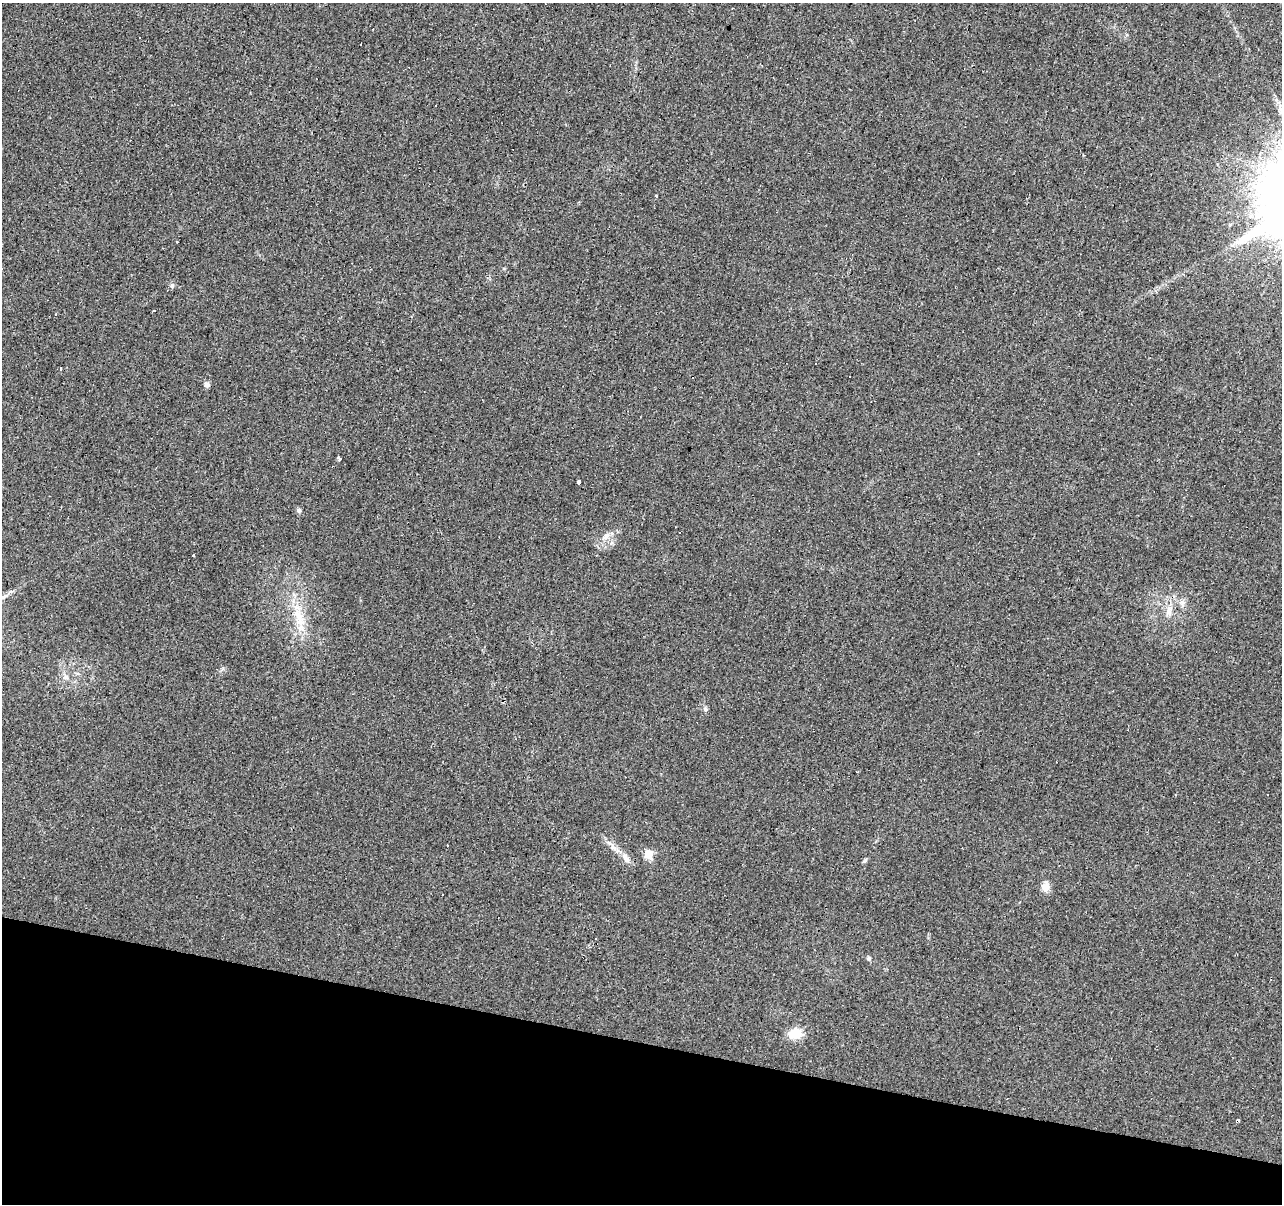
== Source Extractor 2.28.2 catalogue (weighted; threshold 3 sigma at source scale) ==
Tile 15 of 4 x 4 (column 3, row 4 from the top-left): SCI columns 2565-3844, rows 280-1481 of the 5124 x 5307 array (HDU 1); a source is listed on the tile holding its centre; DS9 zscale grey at full resolution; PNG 1284 x 1206 px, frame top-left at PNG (2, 3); no overlay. Shown black and unused: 14% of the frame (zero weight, under 2 of 3 exposures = <1% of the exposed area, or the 3 px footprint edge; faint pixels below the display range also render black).
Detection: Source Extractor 2.28.2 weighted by HDU 2 'WHT'; one run over the whole footprint, this tile lists its part. Background 0.0329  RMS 0.0062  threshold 0.0278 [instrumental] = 3 sigma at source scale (4.5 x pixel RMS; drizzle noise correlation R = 1.50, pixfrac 1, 0.0396/0.0396 arcsec/px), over >= 5 px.
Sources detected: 39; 14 cosmic-ray / hot-pixel residue — not listed; the other 25 listed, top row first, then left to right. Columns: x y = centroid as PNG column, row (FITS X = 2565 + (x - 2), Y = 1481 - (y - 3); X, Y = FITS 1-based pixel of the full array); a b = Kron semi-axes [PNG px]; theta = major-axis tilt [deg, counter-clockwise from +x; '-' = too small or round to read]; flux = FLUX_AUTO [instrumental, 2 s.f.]
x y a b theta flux
361 44 3 2 - 0.49
656 196 3 3 - 1.6
1230 225 5 4 - 0.68
172 285 7 5 68 1.2
56 314 3 2 - 0.69
60 369 3 3 - 3
849 376 2 2 - 0.54
207 385 8 7 - 1.7
979 454 3 3 - 1.6
339 458 4 3 - 4.9
579 482 4 3 - 8
299 510 6 5 - 1.3
606 536 12 7 49 3.6
193 555 3 3 - 3.2
1169 611 15 8 70 4.8
299 618 33 11 -72 16
705 710 8 4 -82 1.2
613 848 12 8 -31 3.7
648 854 5 5 - 26
625 858 16 5 -64 3.2
865 860 7 5 53 0.99
1045 887 12 10 85 4.2
869 958 6 5 - 1.3
795 1034 18 12 18 9.3
1237 1121 4 3 - 7.6
Overlapping masked pixels (flux is a lower limit): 2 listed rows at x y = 1169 611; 1237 1121